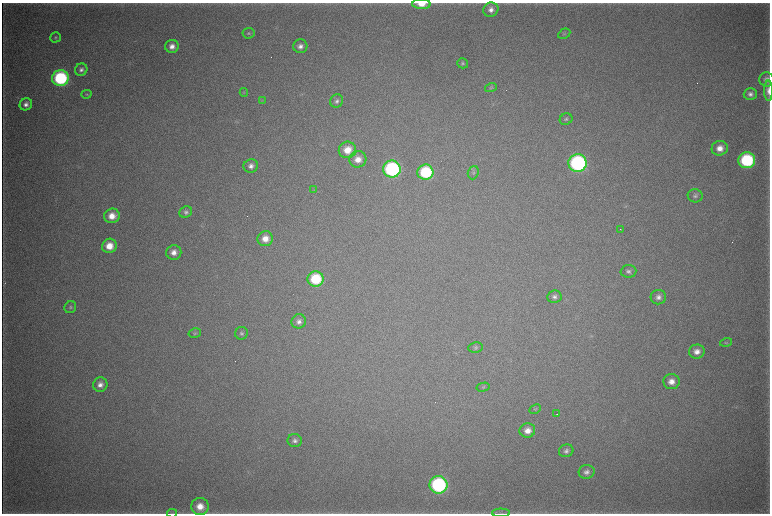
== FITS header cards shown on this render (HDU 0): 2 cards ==
NAXIS1  =                 1536 / length of data axis 1
NAXIS2  =                 1023 / length of data axis 2

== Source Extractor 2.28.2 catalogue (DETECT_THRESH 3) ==
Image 1536 x 1023 px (HDU 0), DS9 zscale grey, zoomed out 1/2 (1 PNG px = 2 x 2 image px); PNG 772 x 516 px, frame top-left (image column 1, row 1022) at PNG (2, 3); each listed source drawn as its Kron ellipse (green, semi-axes under 4 px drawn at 4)
Background 5050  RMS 41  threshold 123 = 3 sigma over >= 5 px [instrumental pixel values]
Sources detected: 63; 2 cannot appear on this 1/2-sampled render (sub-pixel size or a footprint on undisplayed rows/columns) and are neither listed nor drawn; the other 61 listed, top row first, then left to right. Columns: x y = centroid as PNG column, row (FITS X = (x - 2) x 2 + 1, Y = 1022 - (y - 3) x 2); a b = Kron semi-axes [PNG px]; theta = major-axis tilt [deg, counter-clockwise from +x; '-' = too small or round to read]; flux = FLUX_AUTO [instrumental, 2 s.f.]
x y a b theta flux
421 4 9 5 -2 1.1e+05
491 10 8 7 - 5.2e+04
249 33 6 5 - 1.5e+04
564 34 6 4 28 1.4e+04
56 37 5 5 - 1.6e+04
172 46 7 6 - 6.4e+04
300 46 7 7 - 4.6e+04
463 63 5 5 - 1.6e+04
81 70 6 6 - 3.3e+04
60 78 8 8 - 9.7e+05
767 79 7 7 - 4.0e+04
491 88 6 4 16 1.4e+04
768 91 10 4 90 4.9e+04
244 92 4 3 - 7.7e+03
87 94 5 4 - 1.1e+04
750 94 6 5 - 3.7e+04
262 100 3 2 - 5.5e+03
337 101 7 6 - 3.0e+04
26 104 6 6 - 4.2e+04
566 119 6 5 - 2.0e+04
720 148 8 7 - 8.5e+04
347 150 9 8 - 1.5e+05
358 159 8 8 - 9.7e+04
747 160 8 8 - 8.4e+05
578 163 9 9 - 1.6e+06
251 166 7 6 - 5.0e+04
392 169 9 8 - 1.3e+06
425 172 8 7 - 5.7e+05
473 173 7 5 70 1.9e+04
314 190 4 4 - 8.7e+03
695 196 7 6 - 2.7e+04
186 212 6 5 - 2.6e+04
112 216 8 7 - 1.1e+05
620 229 2 1 - 6.4e+03
265 239 8 7 - 1.0e+05
109 246 7 7 - 1.4e+05
174 252 7 7 - 7.1e+04
628 271 8 6 3 3.2e+04
316 279 8 7 - 4.2e+05
554 297 7 6 - 3.0e+04
658 297 8 7 - 4.3e+04
70 307 6 5 - 1.9e+04
299 321 7 7 - 4.5e+04
195 333 6 4 13 1.5e+04
241 333 6 6 - 2.4e+04
726 342 6 4 15 1.2e+04
475 347 7 5 8 2.0e+04
697 352 8 7 - 6.5e+04
671 382 8 7 - 8.0e+04
100 385 7 7 - 5.6e+04
483 387 6 4 14 1.3e+04
535 409 6 4 29 1.4e+04
557 414 2 1 - 2.7e+03
527 430 8 7 - 7.8e+04
295 441 7 6 - 3.6e+04
566 451 7 6 - 3.1e+04
587 472 8 7 - 4.3e+04
438 485 9 8 - 1.3e+06
200 506 9 8 - 1.3e+05
172 513 5 2 - 6.2e+03
501 513 9 3 -1 1.6e+04
At the frame edge (FLAGS 8, measured only in part): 4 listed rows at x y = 421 4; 768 91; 172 513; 501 513
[2 sub-pixel or undisplayed-footprint detections neither listed nor drawn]